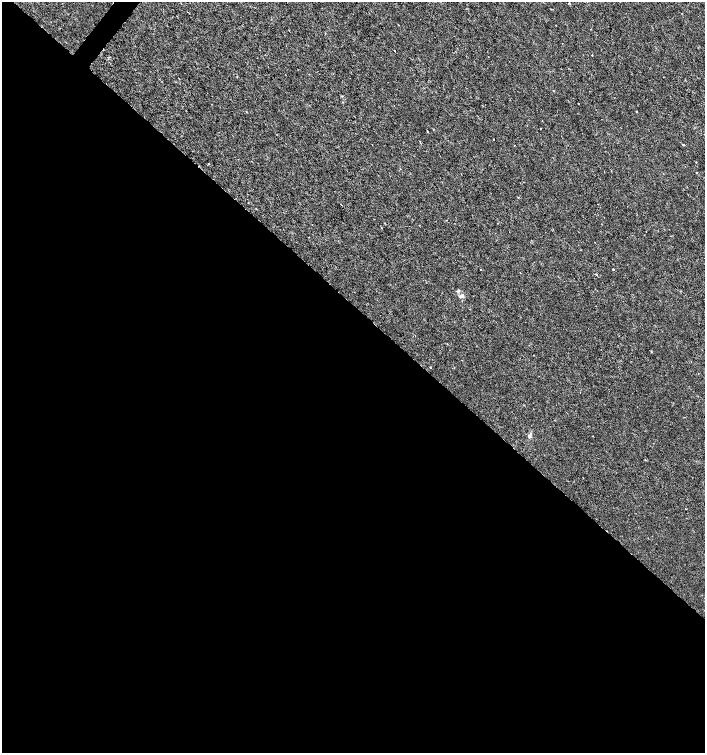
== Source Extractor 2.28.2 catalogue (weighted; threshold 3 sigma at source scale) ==
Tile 14 of 4 x 4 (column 2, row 4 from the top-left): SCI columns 1577-2981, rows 6-1506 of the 6029 x 6009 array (HDU 1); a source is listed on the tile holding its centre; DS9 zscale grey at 2 x 2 block average (1 PNG px = mean of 2 x 2 image px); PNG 707 x 755 px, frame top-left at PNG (2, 2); no overlay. Shown black and unused: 60% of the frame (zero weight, under 3 of 6 exposures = <1% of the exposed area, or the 3 px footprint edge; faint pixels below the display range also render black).
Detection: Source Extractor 2.28.2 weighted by HDU 2 'WHT'; one run over the whole footprint, this tile lists its part. Background 3.95e-05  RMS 0.001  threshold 0.00426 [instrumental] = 3 sigma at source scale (4.09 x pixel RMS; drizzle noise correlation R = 1.36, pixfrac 0.8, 0.0396/0.0396 arcsec/px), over >= 5 px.
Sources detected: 19; all 19 listed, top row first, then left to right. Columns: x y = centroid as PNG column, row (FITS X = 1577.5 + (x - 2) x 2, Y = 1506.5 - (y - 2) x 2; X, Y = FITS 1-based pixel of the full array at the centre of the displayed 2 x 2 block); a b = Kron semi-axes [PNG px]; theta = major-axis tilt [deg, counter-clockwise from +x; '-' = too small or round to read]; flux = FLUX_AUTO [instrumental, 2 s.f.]
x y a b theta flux
181 3 2 2 - 0.08
570 3 3 2 - 0.14
394 51 2 2 - 0.17
592 55 2 2 - 0.14
540 128 2 2 - 0.091
427 131 2 2 - 0.28
493 139 2 2 - 0.12
208 164 2 2 - 0.13
697 173 2 2 - 0.13
341 204 2 2 - 0.073
256 209 2 2 - 0.087
646 232 2 2 - 0.086
481 269 2 2 - 0.12
613 269 2 2 - 0.2
596 274 2 2 - 0.42
458 292 4 2 - 0.21
461 296 7 4 30 0.55
430 367 2 2 - 0.11
529 436 5 4 - 0.5
Diffuse or blended objects may show on this block-average render without a row.